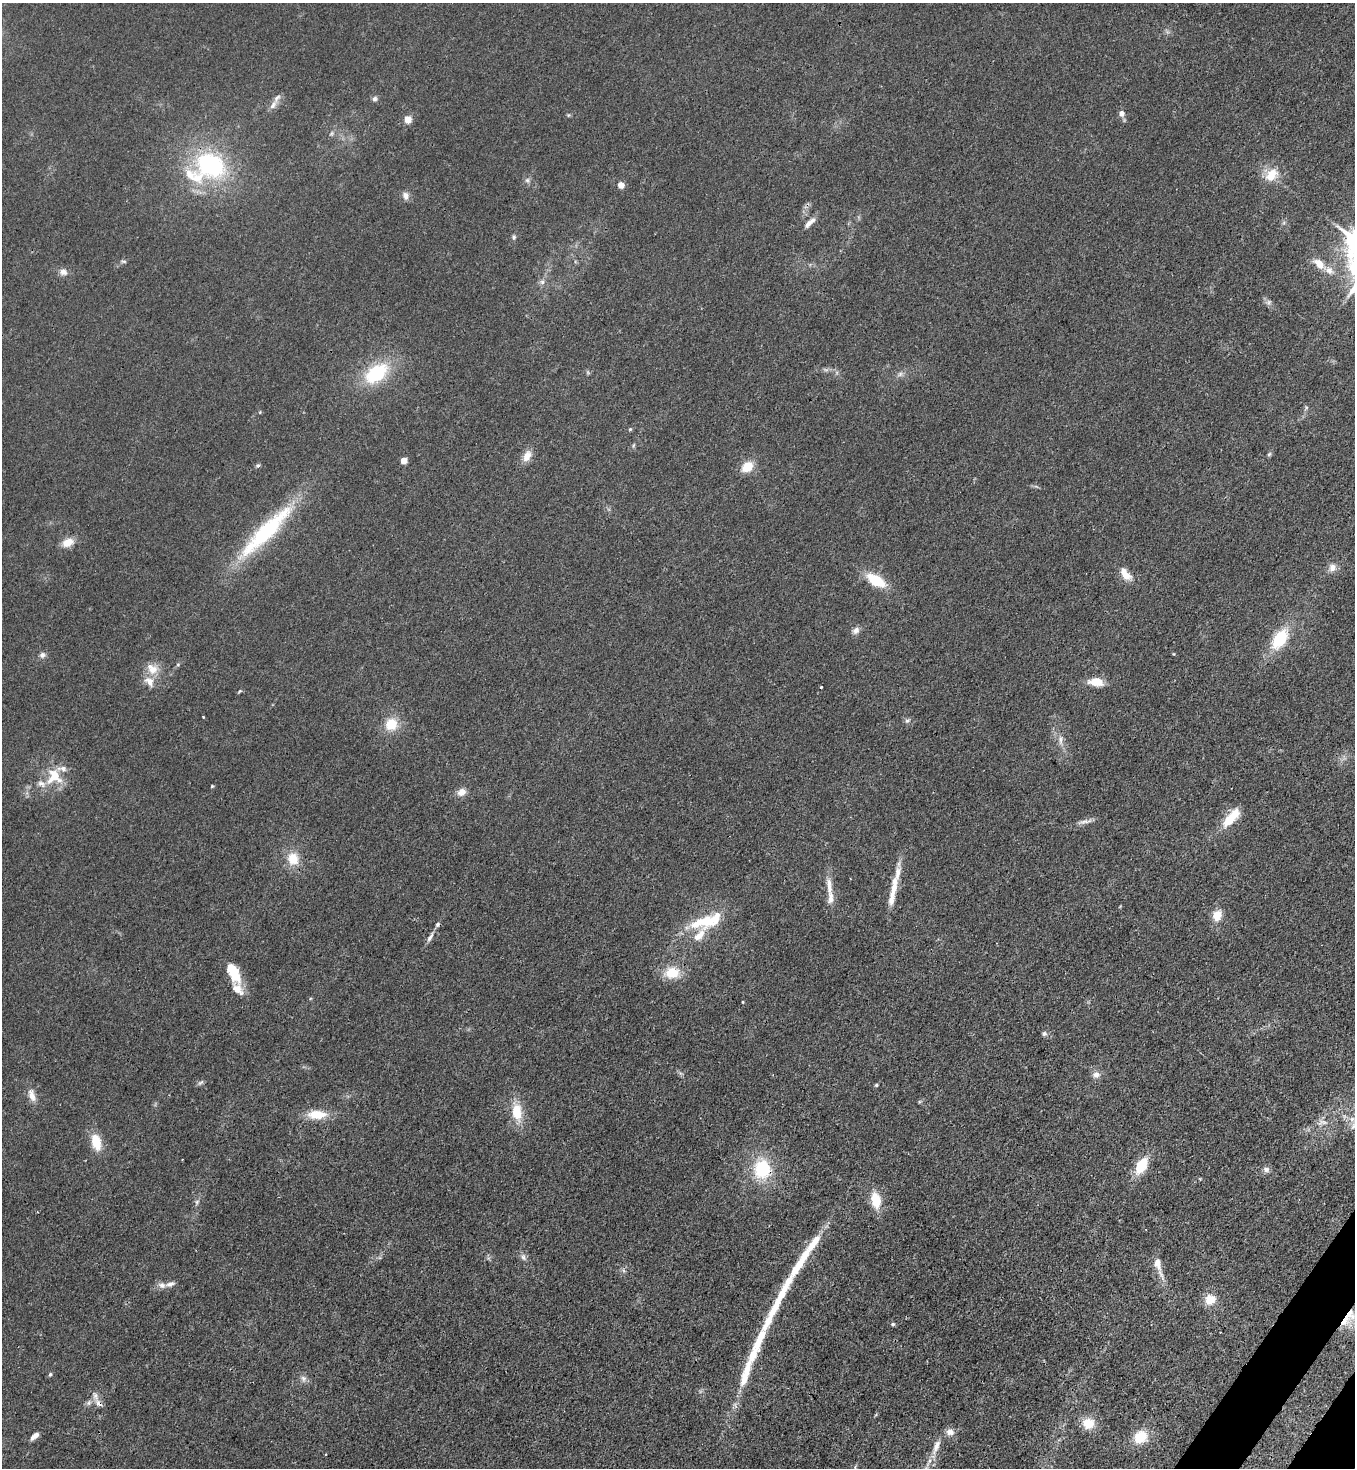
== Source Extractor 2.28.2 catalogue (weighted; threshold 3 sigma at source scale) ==
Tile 6 of 4 x 4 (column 2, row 2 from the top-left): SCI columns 1717-3069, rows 2990-4455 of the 6003 x 5982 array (HDU 1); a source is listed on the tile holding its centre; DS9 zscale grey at full resolution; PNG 1357 x 1470 px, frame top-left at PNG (2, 3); no overlay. Shown black and unused: <1% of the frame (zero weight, under 3 of 4 exposures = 7% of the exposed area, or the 3 px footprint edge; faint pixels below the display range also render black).
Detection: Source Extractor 2.28.2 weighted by HDU 2 'WHT'; one run over the whole footprint, this tile lists its part. Background 0.0202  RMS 0.0028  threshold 0.0127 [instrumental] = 3 sigma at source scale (4.5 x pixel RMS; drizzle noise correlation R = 1.50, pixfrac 1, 0.05/0.05 arcsec/px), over >= 5 px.
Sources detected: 116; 1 cosmic-ray / hot-pixel residue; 1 long thin detection or spike segment (spike, bleed or trail) — not listed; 21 inside a brighter listed object's ellipse — not listed separately; the other 93 listed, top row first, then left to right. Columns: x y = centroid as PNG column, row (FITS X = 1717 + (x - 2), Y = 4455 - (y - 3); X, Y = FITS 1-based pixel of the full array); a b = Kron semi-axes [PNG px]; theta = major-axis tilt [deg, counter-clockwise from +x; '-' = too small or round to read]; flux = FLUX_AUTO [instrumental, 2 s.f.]
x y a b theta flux
375 99 7 6 - 0.73
273 105 14 6 56 1.5
1121 113 6 6 - 1.4
568 115 5 5 - 0.35
407 120 5 4 - 7.7
331 133 7 4 45 0.48
211 165 35 27 -28 33
1271 175 17 12 51 5.4
527 180 7 5 44 0.67
621 185 5 4 - 4.1
406 195 10 8 -57 1.4
808 224 13 6 51 1.4
514 237 6 5 - 0.51
124 261 8 4 0 0.47
1319 264 12 7 -42 3.8
1329 270 12 10 -55 2.1
63 272 10 9 - 1.5
542 282 6 6 - 0.82
1269 302 7 4 71 0.53
376 373 31 19 38 16
900 374 8 5 45 0.77
630 429 5 4 - 0.33
633 446 6 4 72 0.39
1269 454 6 5 - 0.47
527 456 15 9 63 2.7
404 461 4 4 - 5.1
258 466 6 5 - 0.49
747 467 12 8 38 5.4
266 532 78 16 45 32
68 542 13 9 23 3.4
1332 567 11 9 80 1.9
1125 574 18 9 -54 3.4
876 580 18 9 -31 10
856 630 10 8 49 1.3
1280 639 21 12 55 12
42 655 8 7 - 1
153 669 17 12 35 3.6
1096 682 18 10 -7 3.8
821 687 3 3 - 0.52
239 691 7 3 45 0.31
203 717 3 2 - 0.26
907 721 8 5 28 0.63
391 724 14 13 - 6.1
1060 740 15 5 -88 1.4
54 776 16 16 - 8.1
212 786 4 4 - 0.3
461 792 12 9 30 2
1083 822 17 5 7 1.3
1228 822 15 12 35 4.1
293 859 16 13 -71 5.3
829 885 29 7 -83 3.2
894 886 34 8 83 4.5
1217 915 11 9 67 3.9
701 922 37 17 17 11
430 937 15 5 60 1.2
234 973 24 11 -63 7.6
672 973 16 12 4 6.9
743 1002 4 3 - 0.2
1044 1034 7 6 - 0.68
1096 1075 10 8 6 1.6
200 1083 10 4 40 0.58
876 1085 4 4 - 0.35
32 1095 18 8 -72 2.4
517 1112 22 13 -83 6.7
317 1114 22 10 0 6.2
1352 1119 9 7 27 1.7
1322 1122 15 3 11 0.95
96 1142 18 10 -76 6.1
1141 1166 16 10 59 8.4
762 1169 19 17 -87 15
1266 1169 9 7 -24 1
1200 1179 5 4 - 0.25
876 1200 17 10 -80 6.4
197 1202 7 5 47 0.59
814 1242 31 9 53 6.1
523 1257 10 6 -61 1
1158 1264 18 10 -77 3
623 1270 7 4 -71 0.5
162 1285 11 8 -18 1.4
1210 1299 12 11 - 4.1
1348 1318 30 12 49 7.6
893 1324 5 4 - 0.45
50 1374 6 4 62 0.42
745 1374 42 9 73 8.5
304 1378 10 7 -66 1.1
89 1403 8 7 - 0.88
99 1403 13 7 -45 1.5
1088 1423 12 12 - 5.4
950 1432 10 9 - 1.8
34 1436 11 5 40 1.5
1140 1437 14 12 35 7.3
936 1447 26 8 68 3.3
326 1454 3 2 - 0.23
Overlapping masked pixels (flux is a lower limit): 3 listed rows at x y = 762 1169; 1348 1318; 99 1403
Isophote crosses this tile's border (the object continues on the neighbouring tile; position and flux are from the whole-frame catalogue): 1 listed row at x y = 1348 1318